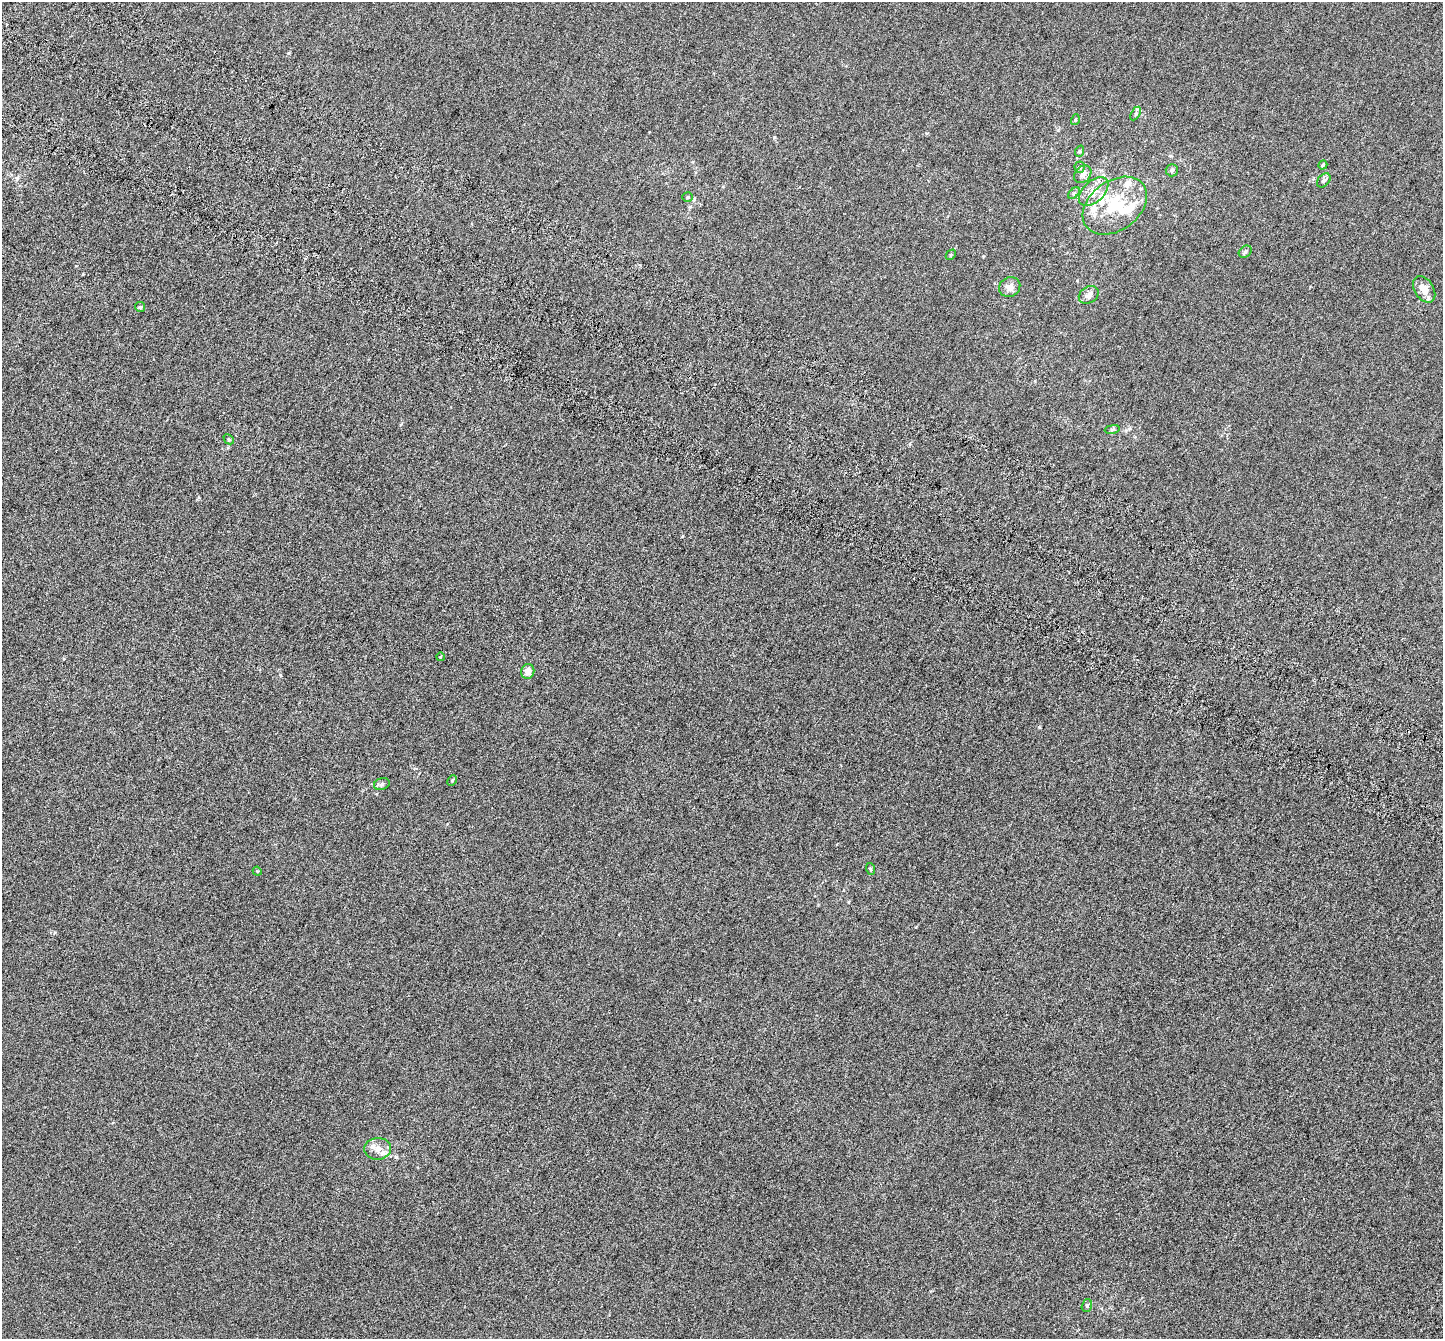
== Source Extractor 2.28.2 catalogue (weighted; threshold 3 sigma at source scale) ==
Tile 11 of 4 x 4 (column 3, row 3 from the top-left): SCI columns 3000-4440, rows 1732-3068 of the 5974 x 6071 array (HDU 1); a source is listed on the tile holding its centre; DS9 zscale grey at full resolution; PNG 1445 x 1341 px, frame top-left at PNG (2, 2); each listed source drawn as its Kron ellipse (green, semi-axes under 4 px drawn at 4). Shown black and unused: <1% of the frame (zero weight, under 3 of 6 exposures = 6% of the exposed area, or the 3 px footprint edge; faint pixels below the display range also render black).
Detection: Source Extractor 2.28.2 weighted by HDU 2 'WHT'; one run over the whole footprint, this tile lists its part. Background 0.00107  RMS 0.0049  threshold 0.02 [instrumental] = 3 sigma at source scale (4.09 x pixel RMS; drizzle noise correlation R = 1.36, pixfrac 0.8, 0.0396/0.0396 arcsec/px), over >= 5 px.
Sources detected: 35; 1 inside a brighter object's white glare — neither listed nor drawn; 6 inside a brighter listed object's ellipse — not listed separately; the other 28 listed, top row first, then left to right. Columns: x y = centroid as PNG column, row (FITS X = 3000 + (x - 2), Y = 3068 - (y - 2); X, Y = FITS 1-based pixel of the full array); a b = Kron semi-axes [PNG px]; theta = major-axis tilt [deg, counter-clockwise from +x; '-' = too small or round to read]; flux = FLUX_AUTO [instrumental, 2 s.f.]
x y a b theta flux
1136 113 7 4 59 0.81
1075 120 5 3 - 0.43
1080 151 6 4 71 0.47
1323 165 5 4 - 0.73
1080 167 5 5 - 0.67
1172 170 6 6 - 0.86
1083 174 10 7 49 2.3
1324 180 8 5 49 1.1
1094 192 17 10 43 5.1
1074 193 7 4 44 0.79
688 197 5 4 - 0.59
1115 206 35 24 36 21
1245 252 7 5 38 0.9
951 255 6 3 46 0.46
1010 287 11 9 33 2.9
1424 289 14 9 -58 4.8
1089 295 11 8 32 2.1
140 307 5 5 - 0.55
1112 429 7 4 9 0.71
229 439 6 3 -44 0.49
440 657 4 2 - 0.3
528 671 7 6 - 3.2
452 780 5 4 - 0.55
382 784 8 6 19 1
871 869 6 3 -70 0.43
257 871 5 3 - 0.35
378 1149 13 11 3 3.7
1087 1305 6 5 - 0.7
Unlisted compact peaks at least as high as the median listed source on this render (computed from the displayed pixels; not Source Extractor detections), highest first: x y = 774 137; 280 675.